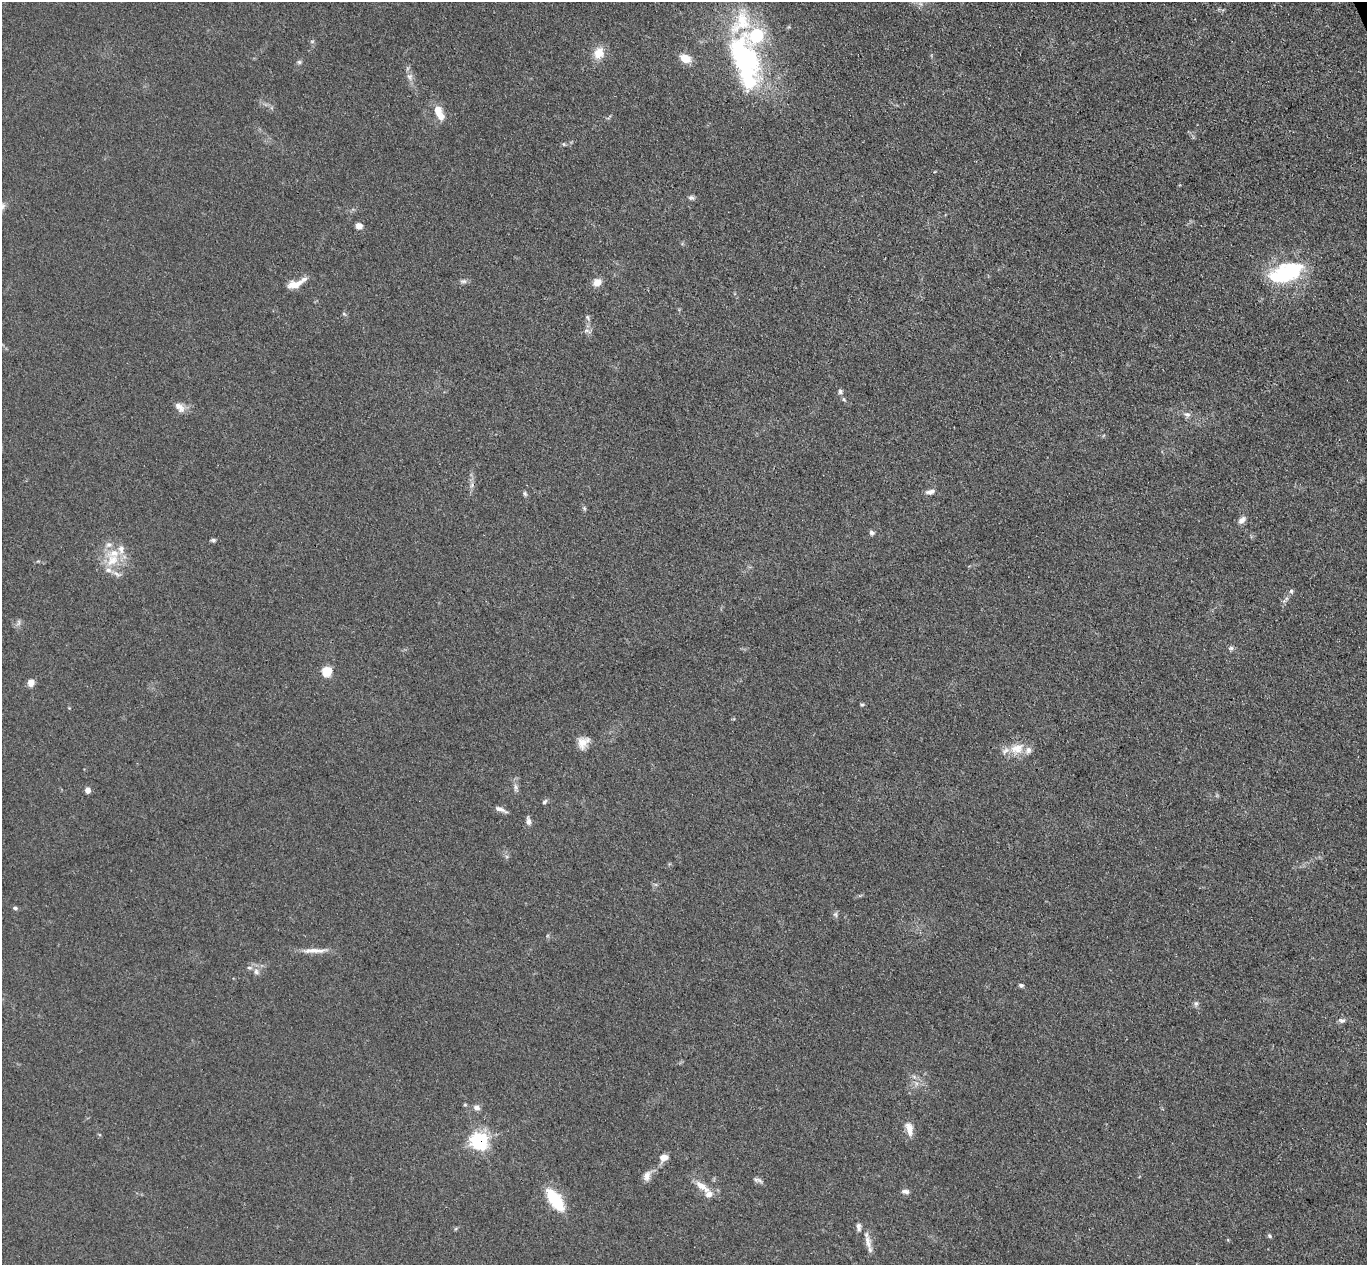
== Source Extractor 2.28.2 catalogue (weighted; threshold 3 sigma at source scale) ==
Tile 10 of 4 x 4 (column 2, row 3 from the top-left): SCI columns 1420-2784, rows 1437-2699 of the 5571 x 5525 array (HDU 1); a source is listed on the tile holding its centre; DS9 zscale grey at full resolution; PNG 1369 x 1267 px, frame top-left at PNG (2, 2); no overlay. Shown black and unused: <1% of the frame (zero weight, under 3 of 4 exposures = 5% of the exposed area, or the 3 px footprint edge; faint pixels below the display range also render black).
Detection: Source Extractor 2.28.2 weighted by HDU 2 'WHT'; one run over the whole footprint, this tile lists its part. Background 0.0885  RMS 0.0071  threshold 0.0318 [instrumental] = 3 sigma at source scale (4.5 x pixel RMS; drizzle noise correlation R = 1.50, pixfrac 1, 0.05/0.05 arcsec/px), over >= 5 px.
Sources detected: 76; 2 inside a brighter object's white glare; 1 cosmic-ray / hot-pixel residue — not listed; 13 inside a brighter listed object's ellipse — not listed separately; the other 60 listed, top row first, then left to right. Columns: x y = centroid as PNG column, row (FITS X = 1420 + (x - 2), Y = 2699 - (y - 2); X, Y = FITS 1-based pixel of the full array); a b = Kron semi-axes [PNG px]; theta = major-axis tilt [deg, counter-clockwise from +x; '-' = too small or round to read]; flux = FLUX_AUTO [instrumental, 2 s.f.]
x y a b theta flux
312 41 6 4 0 1
599 53 14 12 67 11
685 58 12 8 -27 11
299 62 7 5 0 1.4
745 62 74 31 -75 140
410 77 11 8 -63 3.8
438 110 14 10 -82 9
564 144 6 3 73 0.85
691 198 8 6 -4 1.9
359 226 7 6 - 5.1
1286 273 35 20 10 60
463 281 10 6 6 2
597 282 10 8 28 7.2
295 285 20 9 14 8.5
344 314 6 4 -19 0.91
588 318 8 5 -54 1.5
587 331 10 5 -15 2
840 391 6 6 - 2
180 407 16 9 -45 5.4
1187 414 8 6 -11 2.6
930 492 13 6 11 3.5
525 494 7 5 -59 1.4
584 508 6 4 -47 1.1
1241 520 10 6 49 3.9
872 533 6 5 - 2.1
213 540 6 4 0 1.4
112 560 23 17 52 19
1291 591 5 5 - 1.4
18 623 10 5 77 2.2
1231 648 7 7 - 1.7
327 671 6 6 - 29
31 683 8 7 - 4.8
862 704 5 5 - 1.1
583 743 14 12 54 7.6
1017 749 22 15 15 13
516 788 12 6 -88 2.9
88 790 7 6 - 3.3
545 802 8 5 41 1.5
501 809 17 5 -21 3.4
528 821 12 6 -81 3
15 908 7 4 -9 1.4
835 914 7 6 - 1.8
314 951 37 6 0 8.4
256 972 9 7 -57 3.3
1021 985 6 5 - 1.6
1196 1003 8 6 74 1.9
1342 1020 9 6 -4 2.3
465 1105 5 5 - 0.87
477 1108 9 7 -28 3.2
909 1129 17 8 -76 7.2
479 1141 7 7 - 210
664 1158 10 8 31 5.5
647 1176 15 8 70 4.9
758 1180 13 5 -18 2.4
702 1186 23 8 -36 9.6
905 1192 10 6 -6 2.6
557 1202 24 13 -56 28
859 1227 12 6 -86 2.6
1269 1236 7 4 -45 1.3
868 1242 21 8 -77 6.6
Overlapping masked pixels (flux is a lower limit): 1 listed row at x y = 479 1141